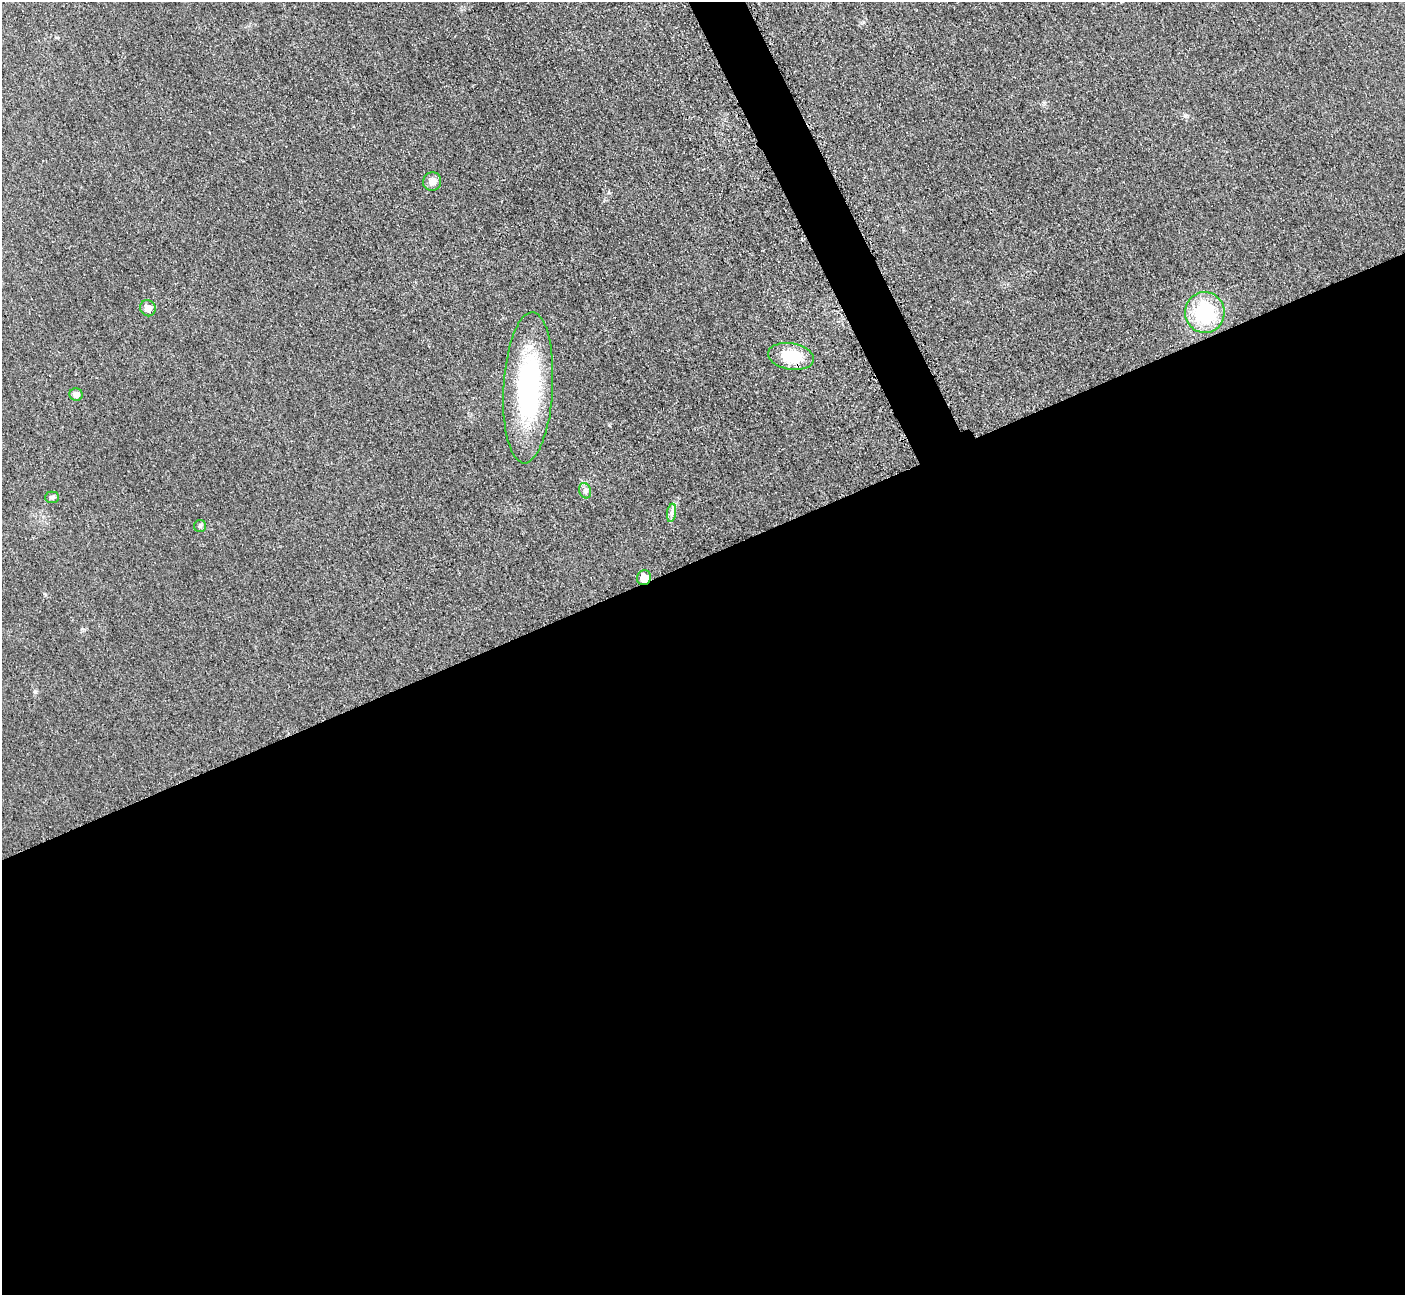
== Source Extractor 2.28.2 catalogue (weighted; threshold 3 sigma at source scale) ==
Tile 15 of 4 x 4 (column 3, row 4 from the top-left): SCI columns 2871-4273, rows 193-1485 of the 5699 x 5664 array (HDU 1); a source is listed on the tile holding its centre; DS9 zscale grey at full resolution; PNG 1407 x 1297 px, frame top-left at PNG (2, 2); each listed source drawn as its Kron ellipse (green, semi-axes under 4 px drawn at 4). Shown black and unused: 58% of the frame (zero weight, under 3 of 5 exposures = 4% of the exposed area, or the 3 px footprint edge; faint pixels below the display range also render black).
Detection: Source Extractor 2.28.2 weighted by HDU 2 'WHT'; one run over the whole footprint, this tile lists its part. Background 0.0195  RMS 0.0051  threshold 0.0228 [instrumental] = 3 sigma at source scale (4.5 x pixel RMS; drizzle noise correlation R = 1.50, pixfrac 1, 0.05/0.05 arcsec/px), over >= 5 px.
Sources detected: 11; all 11 listed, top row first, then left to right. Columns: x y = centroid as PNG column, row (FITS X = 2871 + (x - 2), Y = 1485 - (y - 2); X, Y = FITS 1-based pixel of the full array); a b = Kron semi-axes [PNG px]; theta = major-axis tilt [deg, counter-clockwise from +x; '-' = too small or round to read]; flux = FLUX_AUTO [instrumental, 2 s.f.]
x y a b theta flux
432 182 9 9 - 3.6
148 308 8 7 - 4.5
1205 313 20 20 - 37
791 356 23 13 -10 19
528 388 76 25 87 78
76 395 6 6 - 3.1
585 491 8 6 -69 1.5
52 497 7 5 0 1.5
672 513 9 4 82 1.8
200 526 6 6 - 1
644 578 7 7 - 7.1
Overlapping masked pixels (flux is a lower limit): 1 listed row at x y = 644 578
Unlisted compact peaks at least as high as the median listed source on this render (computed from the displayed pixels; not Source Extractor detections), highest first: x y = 35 692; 1185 116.